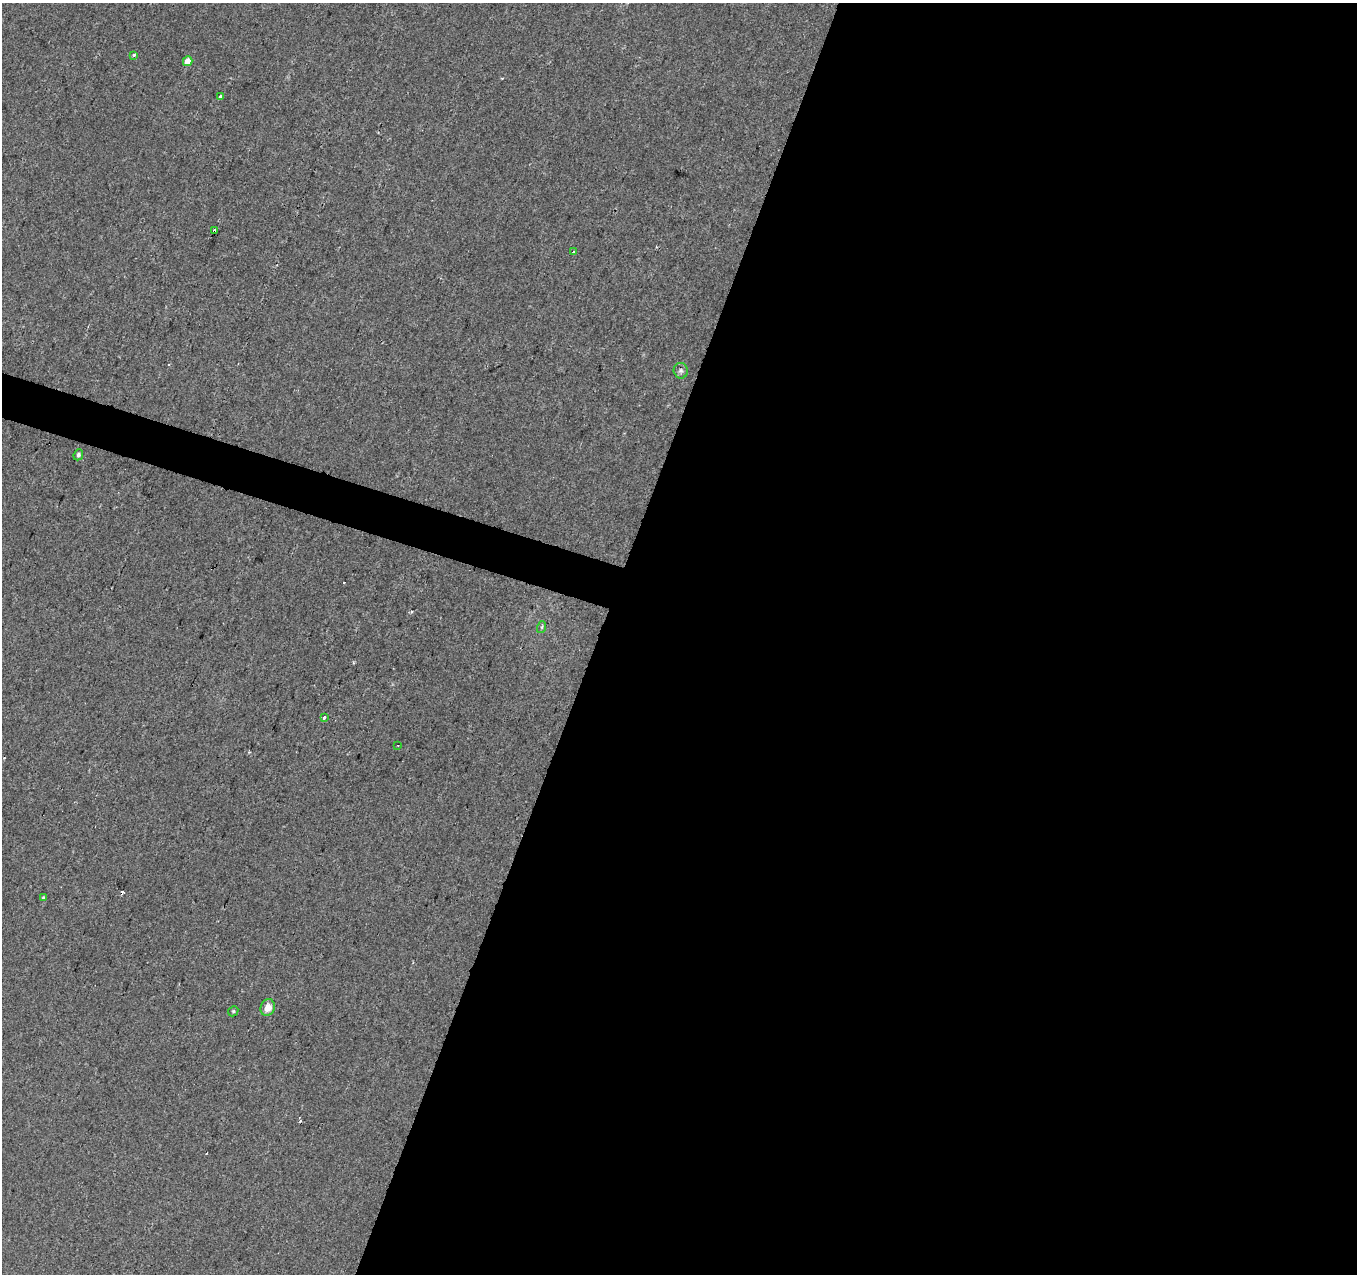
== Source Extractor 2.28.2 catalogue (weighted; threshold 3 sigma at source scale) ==
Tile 12 of 4 x 4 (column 4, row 3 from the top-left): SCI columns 4066-5420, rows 1489-2760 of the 5437 x 5587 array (HDU 1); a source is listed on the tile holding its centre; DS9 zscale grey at full resolution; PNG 1359 x 1276 px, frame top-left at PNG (2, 3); each listed source drawn as its Kron ellipse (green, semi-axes under 4 px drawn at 4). Shown black and unused: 58% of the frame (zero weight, under 2 of 3 exposures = <1% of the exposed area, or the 3 px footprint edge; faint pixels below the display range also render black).
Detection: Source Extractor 2.28.2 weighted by HDU 2 'WHT'; one run over the whole footprint, this tile lists its part. Background 0.00973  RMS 0.0053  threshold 0.0238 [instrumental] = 3 sigma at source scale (4.5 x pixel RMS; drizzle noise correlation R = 1.50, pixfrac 1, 0.0396/0.0396 arcsec/px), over >= 5 px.
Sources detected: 16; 3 cosmic-ray / hot-pixel residue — neither listed nor drawn; the other 13 listed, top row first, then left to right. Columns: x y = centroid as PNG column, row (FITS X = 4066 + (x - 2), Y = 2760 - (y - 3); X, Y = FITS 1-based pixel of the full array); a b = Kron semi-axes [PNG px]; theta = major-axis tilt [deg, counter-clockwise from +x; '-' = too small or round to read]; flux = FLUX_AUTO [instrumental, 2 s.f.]
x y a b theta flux
134 55 3 3 - 1.5
188 61 5 4 - 5.8
220 97 3 3 - 1.5
215 230 3 3 - 6.5
574 252 4 3 - 0.93
681 371 8 7 - 1.6
78 455 6 4 66 1.1
542 627 6 4 72 0.76
324 717 4 3 - 1.4
398 746 2 2 - 0.57
43 897 3 3 - 1.3
268 1008 8 7 - 4.8
233 1011 5 4 - 0.79
Overlapping masked pixels (flux is a lower limit): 1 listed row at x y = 215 230